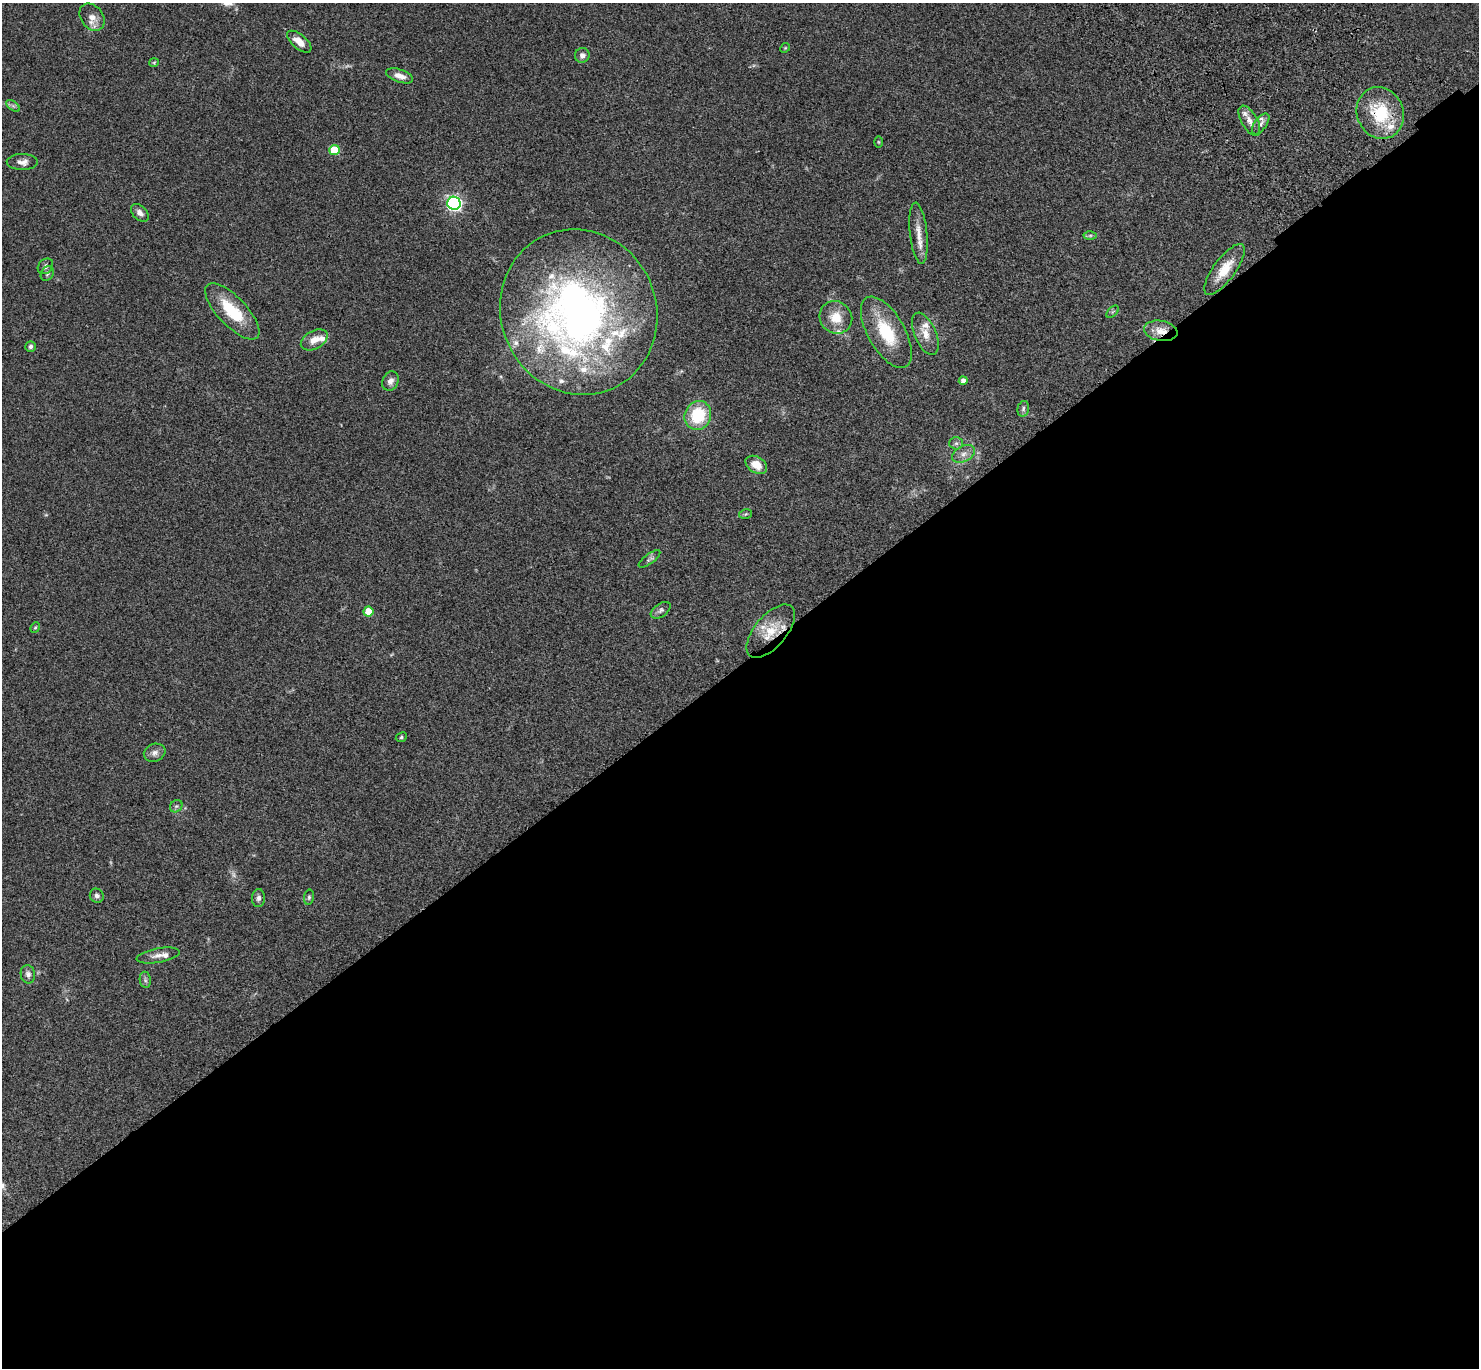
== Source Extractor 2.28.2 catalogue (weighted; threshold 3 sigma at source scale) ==
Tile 15 of 4 x 4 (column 3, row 4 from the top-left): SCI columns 3057-4533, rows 385-1750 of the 6109 x 6091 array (HDU 1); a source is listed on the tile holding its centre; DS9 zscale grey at full resolution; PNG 1481 x 1370 px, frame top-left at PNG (2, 3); each listed source drawn as its Kron ellipse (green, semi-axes under 4 px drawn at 4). Shown black and unused: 52% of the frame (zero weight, under 3 of 4 exposures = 6% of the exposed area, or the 3 px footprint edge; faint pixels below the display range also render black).
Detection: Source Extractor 2.28.2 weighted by HDU 2 'WHT'; one run over the whole footprint, this tile lists its part. Background 0.0461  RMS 0.0052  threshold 0.0232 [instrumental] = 3 sigma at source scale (4.5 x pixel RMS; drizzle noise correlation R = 1.50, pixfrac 1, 0.05/0.05 arcsec/px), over >= 5 px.
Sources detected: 71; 2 too faint to see at this stretch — neither listed nor drawn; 18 inside a brighter listed object's ellipse — not listed separately; the other 51 listed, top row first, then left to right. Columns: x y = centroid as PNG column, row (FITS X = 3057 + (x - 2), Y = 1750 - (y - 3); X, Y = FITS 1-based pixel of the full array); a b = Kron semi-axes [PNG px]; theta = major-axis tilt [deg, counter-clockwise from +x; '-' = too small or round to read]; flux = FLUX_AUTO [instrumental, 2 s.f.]
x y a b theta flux
92 17 15 11 -53 4.6
299 42 15 7 -40 4.9
785 48 5 4 - 0.52
582 55 7 7 - 1.9
154 63 5 4 - 0.52
400 76 14 6 -18 3.6
13 106 8 4 -36 1.1
1380 113 26 23 -68 25
1249 121 17 8 -60 3.6
1261 124 12 6 53 2
878 142 6 4 -89 0.49
334 150 5 5 - 17
22 162 15 8 -1 3
454 203 7 6 - 130
140 213 10 7 -46 2.7
919 233 31 8 -84 6.6
1090 235 6 4 1 0.75
45 266 9 7 46 1.7
1224 270 30 11 54 11
47 274 8 6 59 1.1
232 311 36 14 -46 21
579 312 84 77 -66 240
1113 312 7 4 44 0.74
836 317 17 15 -44 9.2
1161 331 17 10 -10 5.7
886 332 40 18 -60 24
925 334 22 10 -67 6.3
314 340 14 9 29 5.1
31 346 5 5 - 1.2
390 381 10 8 64 2.4
963 381 4 4 - 2.3
1023 409 8 5 75 1.1
698 415 15 13 67 22
956 443 6 6 - 1.2
963 454 12 7 27 3
756 465 11 8 -32 6.6
746 514 6 4 13 0.67
649 559 13 5 36 1.3
661 610 11 6 35 1.6
368 611 5 5 - 10
35 627 5 4 - 0.61
771 631 32 16 50 14
401 737 6 4 25 0.77
155 753 11 9 21 2.5
176 806 7 5 42 1
97 896 7 6 - 1.6
309 897 7 5 81 0.91
258 898 9 6 86 1.6
158 955 21 7 10 3.4
28 974 9 7 -80 2.1
145 980 8 5 -82 1.2
Overlapping masked pixels (flux is a lower limit): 4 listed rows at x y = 1380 113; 1224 270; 1161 331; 771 631